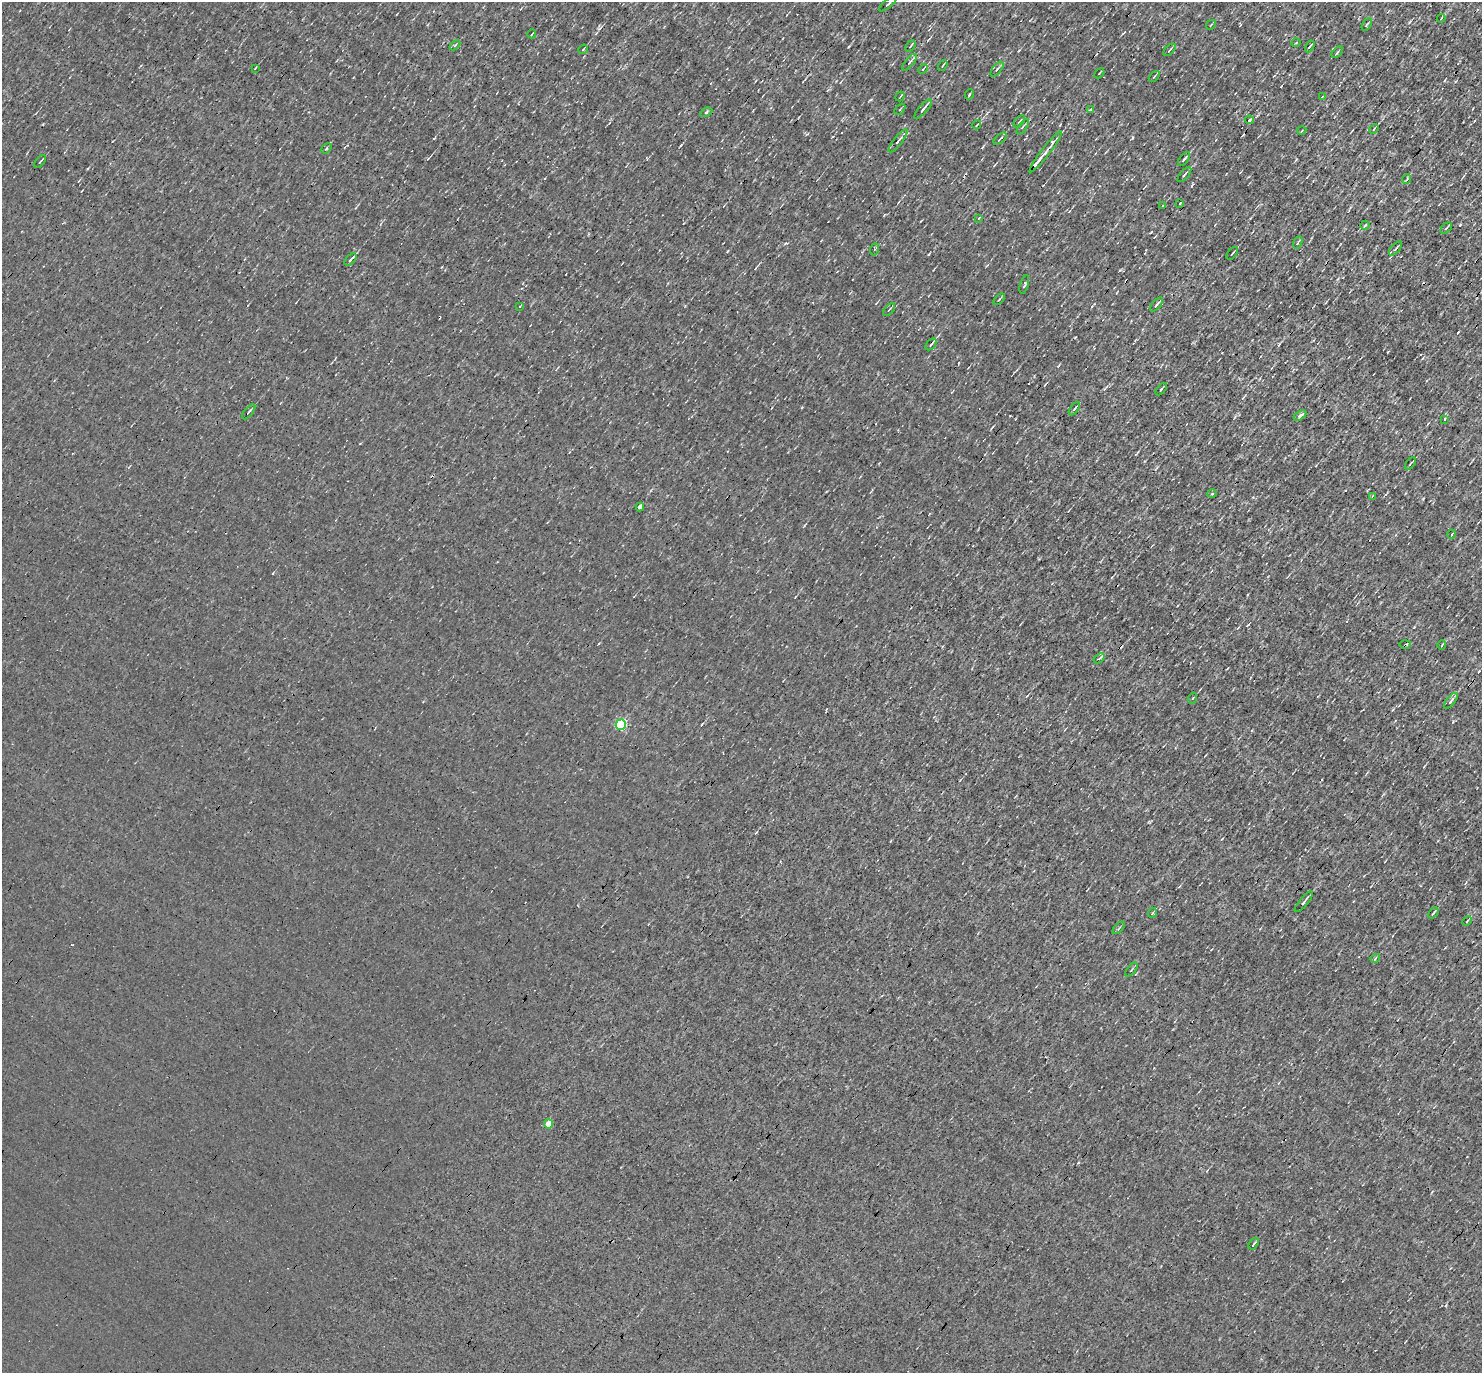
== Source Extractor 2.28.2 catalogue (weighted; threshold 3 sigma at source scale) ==
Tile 10 of 4 x 4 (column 2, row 3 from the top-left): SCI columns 1481-2960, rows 1520-2890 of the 5920 x 5922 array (HDU 1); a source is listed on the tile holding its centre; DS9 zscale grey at full resolution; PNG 1484 x 1375 px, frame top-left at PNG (2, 2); each listed source drawn as its Kron ellipse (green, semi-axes under 4 px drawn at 4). Shown black and unused: <1% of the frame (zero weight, under 3 of 4 exposures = <1% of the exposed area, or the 3 px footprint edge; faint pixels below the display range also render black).
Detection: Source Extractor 2.28.2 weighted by HDU 2 'WHT'; one run over the whole footprint, this tile lists its part. Background 0.00285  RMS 0.048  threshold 0.216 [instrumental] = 3 sigma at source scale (4.5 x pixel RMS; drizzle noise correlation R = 1.50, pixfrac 1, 0.05/0.05 arcsec/px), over >= 5 px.
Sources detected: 86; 3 cosmic-ray / hot-pixel residue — neither listed nor drawn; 2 inside a brighter listed object's ellipse — not listed separately; the other 81 listed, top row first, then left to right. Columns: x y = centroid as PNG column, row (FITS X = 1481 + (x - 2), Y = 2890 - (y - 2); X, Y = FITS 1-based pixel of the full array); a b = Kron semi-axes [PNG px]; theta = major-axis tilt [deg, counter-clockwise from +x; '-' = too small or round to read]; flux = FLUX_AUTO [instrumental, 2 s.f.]
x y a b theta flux
888 4 10 2 39 5.2
1441 18 4 2 - 4.7
1367 24 7 3 59 5.9
1211 25 5 2 - 3.6
532 34 4 2 - 4.5
1296 43 4 3 - 3.8
455 45 6 3 44 5.5
910 46 6 2 49 4.2
1310 46 6 2 59 7.3
583 49 5 2 - 4.3
1170 50 8 2 45 5.6
1337 52 7 2 46 4.5
910 62 10 3 50 9.3
943 65 6 2 54 5.2
255 68 4 2 - 3.5
923 69 5 3 - 4.5
997 69 9 3 51 9.1
1099 73 6 2 46 4.1
1154 76 6 2 45 4.7
970 94 5 3 - 4.9
900 96 5 2 - 3.7
1322 97 4 3 - 3
900 109 6 3 46 4.9
923 109 12 3 50 18
1090 110 4 2 - 5.7
706 112 6 4 29 7.7
1249 120 4 3 - 6.6
1019 121 7 2 51 6.2
977 125 4 3 - 4.7
1023 127 9 2 54 6
1374 129 5 3 - 5.3
1302 130 4 3 - 4.5
1000 139 8 2 41 7.2
898 141 14 3 52 13
326 148 6 3 43 4.9
1046 152 26 4 52 29
1184 159 8 3 51 9.7
40 161 8 2 52 6.3
1184 175 9 3 48 7.3
1407 179 5 3 - 4.4
1180 203 3 2 - 5.3
1162 206 4 2 - 3.4
979 218 4 2 - 3.1
1365 225 5 2 - 4
1446 228 6 2 44 6.5
1298 243 6 3 68 6.2
1396 248 9 2 48 7.3
875 249 6 4 70 6.1
1232 253 7 2 51 5.9
351 259 7 2 49 11
1024 284 10 3 75 7.1
999 299 7 2 45 4.7
1157 304 8 3 48 9.7
520 306 3 2 - 6.5
889 310 8 2 49 6.2
931 344 7 3 48 9.4
1161 389 7 2 47 5.7
1074 409 8 4 53 8.5
249 412 9 3 50 8.5
1300 416 7 4 32 14
1444 419 3 2 - 8.8
1410 463 7 3 51 6
1212 494 4 3 - 4.8
1372 496 3 3 - 6.1
640 507 4 4 - 24
1452 534 4 3 - 3.9
1405 645 5 2 - 10
1442 645 5 2 - 3.5
1099 658 6 3 38 7.7
1193 698 5 3 - 4.4
1451 701 9 4 52 14
621 725 5 5 - 330
1304 902 13 3 50 14
1152 913 5 3 - 4.4
1433 913 6 2 50 6.7
1467 921 5 3 - 4.1
1119 928 7 2 46 6
1375 958 5 3 - 5.2
1131 970 8 3 50 6
548 1124 4 4 - 78
1254 1244 6 2 56 6.5
Overlapping masked pixels (flux is a lower limit): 1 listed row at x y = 1405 645
Unlisted compact peaks at least as high as the median listed source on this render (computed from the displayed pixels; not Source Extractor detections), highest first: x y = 1460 225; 1075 337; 1120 270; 1132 138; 1388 352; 929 254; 681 145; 786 243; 1151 232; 1414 627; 1458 332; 1423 499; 600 28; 1409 22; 727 251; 849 46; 807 134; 756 832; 1453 722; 870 100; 702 724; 1279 344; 1060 125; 434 138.